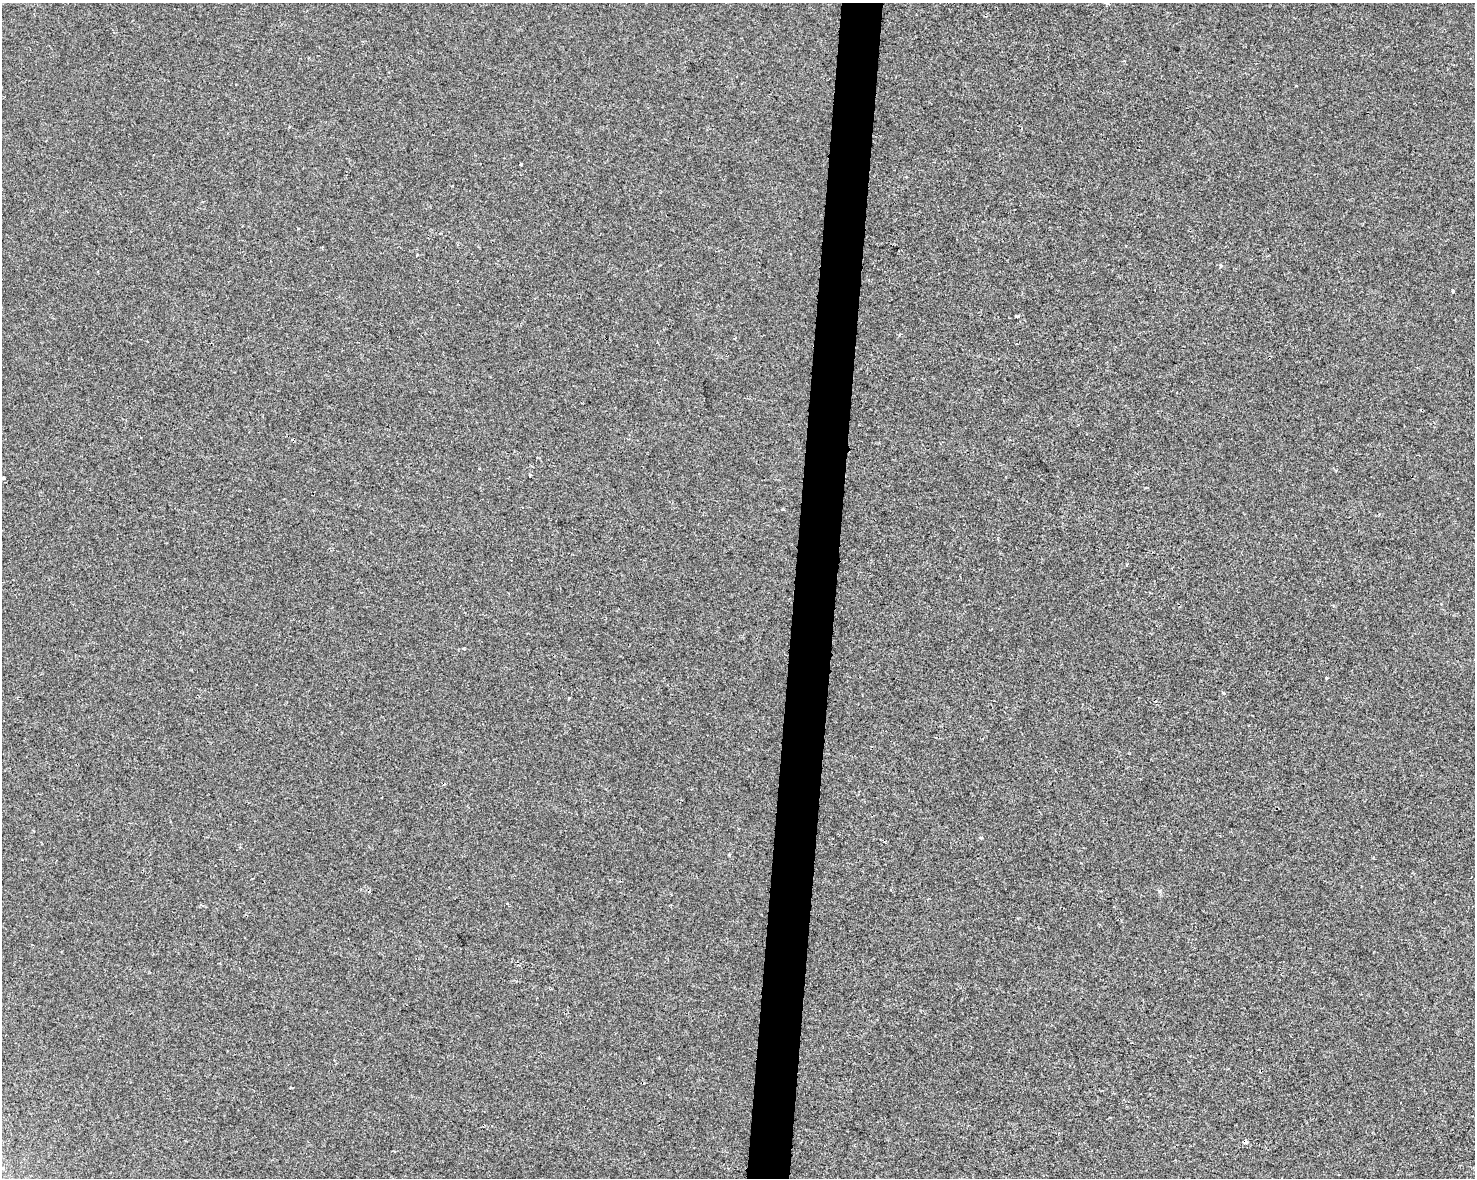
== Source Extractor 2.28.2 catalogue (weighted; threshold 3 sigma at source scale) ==
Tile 5 of 3 x 4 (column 2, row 2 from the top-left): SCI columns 1702-3174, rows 2363-3538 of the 4934 x 4714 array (HDU 1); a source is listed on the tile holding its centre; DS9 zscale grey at full resolution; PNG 1477 x 1180 px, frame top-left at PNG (2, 3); no overlay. Shown black and unused: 3% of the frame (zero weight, under 2 of 3 exposures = <1% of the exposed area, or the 3 px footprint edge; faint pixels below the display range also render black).
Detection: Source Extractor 2.28.2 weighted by HDU 2 'WHT'; one run over the whole footprint, this tile lists its part. Background 0.00135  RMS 0.0056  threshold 0.0251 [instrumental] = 3 sigma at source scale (4.5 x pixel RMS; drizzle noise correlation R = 1.50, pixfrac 1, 0.0396/0.0396 arcsec/px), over >= 5 px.
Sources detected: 10; all 10 listed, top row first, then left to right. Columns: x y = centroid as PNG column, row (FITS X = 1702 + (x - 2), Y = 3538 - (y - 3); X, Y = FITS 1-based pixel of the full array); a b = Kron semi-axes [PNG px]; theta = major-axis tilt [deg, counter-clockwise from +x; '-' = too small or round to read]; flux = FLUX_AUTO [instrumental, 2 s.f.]
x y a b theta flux
1107 3 5 3 - 1.1
520 164 4 3 - 0.81
1453 291 4 3 - 1.1
530 475 3 3 - 0.63
3 478 4 3 - 1.8
464 648 3 3 - 0.63
1326 678 3 3 - 3.3
1224 693 4 4 - 1.2
1245 1142 5 4 - 1.6
3 1169 3 3 - 8.1
Overlapping masked pixels (flux is a lower limit): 1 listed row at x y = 1245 1142
Isophote crosses this tile's border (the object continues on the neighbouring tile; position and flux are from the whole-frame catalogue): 2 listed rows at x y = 1107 3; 3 1169
Unlisted compact peaks at least as high as the median listed source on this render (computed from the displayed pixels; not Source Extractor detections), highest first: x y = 1159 891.